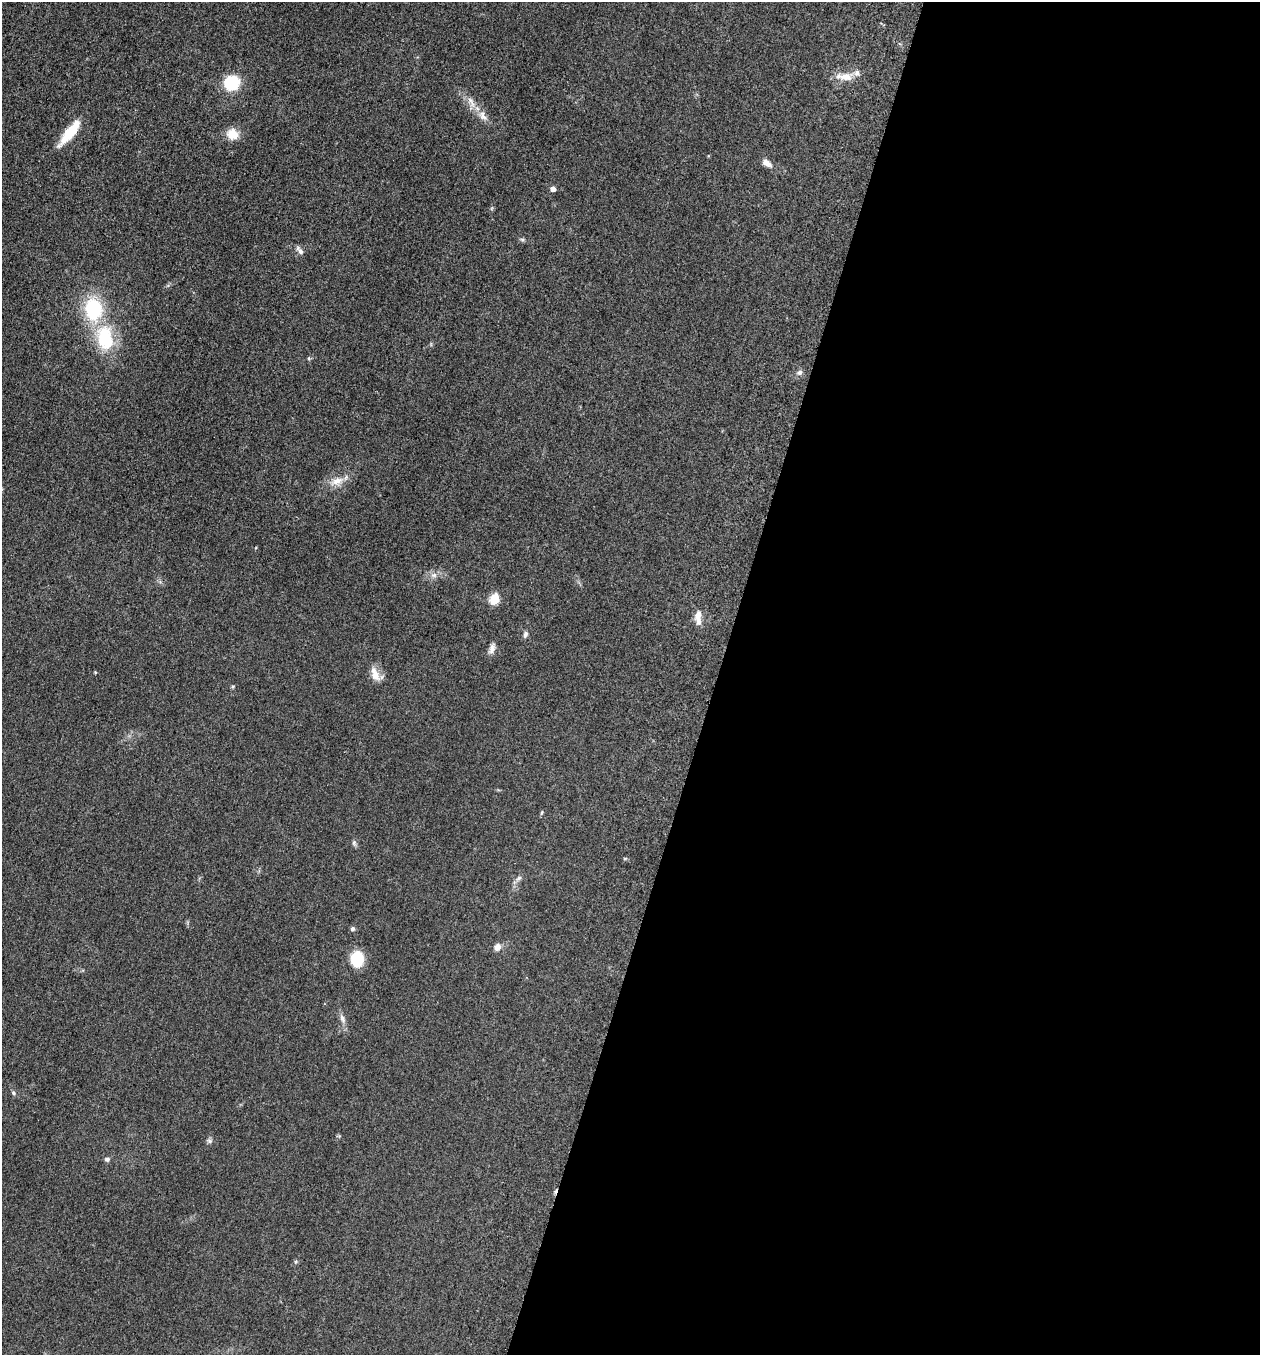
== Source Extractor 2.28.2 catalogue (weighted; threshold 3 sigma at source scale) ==
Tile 12 of 4 x 4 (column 4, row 3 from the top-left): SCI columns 3970-5227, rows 1370-2722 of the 5506 x 5461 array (HDU 1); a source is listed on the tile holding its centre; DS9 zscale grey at full resolution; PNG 1262 x 1357 px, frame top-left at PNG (2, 2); no overlay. Shown black and unused: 43% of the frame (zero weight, under 3 of 5 exposures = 4% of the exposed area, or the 3 px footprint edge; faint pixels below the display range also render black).
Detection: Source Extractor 2.28.2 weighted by HDU 2 'WHT'; one run over the whole footprint, this tile lists its part. Background 0.0603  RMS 0.0062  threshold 0.0277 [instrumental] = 3 sigma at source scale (4.5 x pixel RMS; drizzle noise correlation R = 1.50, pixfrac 1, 0.05/0.05 arcsec/px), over >= 5 px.
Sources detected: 32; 1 inside a brighter listed object's ellipse — not listed separately; the other 31 listed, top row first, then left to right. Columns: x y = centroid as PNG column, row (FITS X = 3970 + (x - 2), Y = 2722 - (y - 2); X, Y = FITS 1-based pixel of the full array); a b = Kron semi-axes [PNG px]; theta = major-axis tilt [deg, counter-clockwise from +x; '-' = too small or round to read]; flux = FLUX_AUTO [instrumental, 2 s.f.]
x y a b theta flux
845 77 19 10 -6 7.6
232 83 15 14 - 24
471 102 21 7 -63 5.4
482 116 17 8 -54 5.1
70 132 29 8 51 20
232 134 15 13 -23 8
766 163 11 7 -39 4.1
553 189 4 4 - 3.8
522 240 6 4 -2 1
300 250 12 5 -50 2.4
93 309 23 18 -85 40
105 338 29 18 -79 35
800 372 7 6 - 1.9
337 481 19 10 24 7.1
434 575 9 6 15 2.7
494 599 6 5 - 37
698 617 19 8 -87 5.6
525 634 8 6 78 1.7
492 649 15 7 75 3
95 672 4 3 - 0.65
375 674 20 9 -67 6.5
542 812 7 3 71 0.71
354 843 7 6 - 1.3
519 878 9 5 28 1.8
353 928 5 5 - 1.6
497 947 8 7 - 3.7
357 959 11 9 90 29
342 1018 13 6 -64 2.8
13 1093 6 4 -50 0.99
209 1141 7 5 -45 1.3
107 1159 7 6 - 1.4